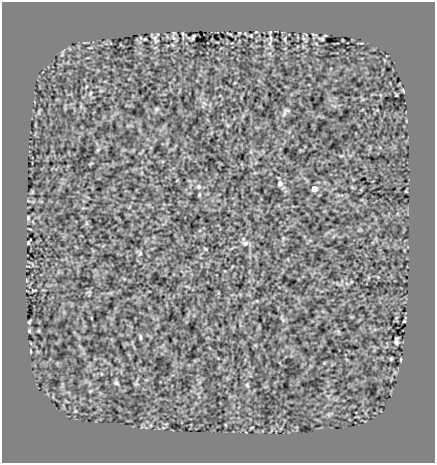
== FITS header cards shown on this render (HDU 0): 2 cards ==
NAXIS1  =                  433
NAXIS2  =                  461

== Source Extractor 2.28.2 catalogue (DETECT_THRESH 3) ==
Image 433 x 461 px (HDU 0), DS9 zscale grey, 1 PNG px = 1 image px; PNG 437 x 465 px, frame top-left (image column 1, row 461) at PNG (2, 2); no overlay
Background -0.00271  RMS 0.72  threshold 2.17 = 3 sigma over >= 5 px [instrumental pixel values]
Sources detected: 61; all 61 listed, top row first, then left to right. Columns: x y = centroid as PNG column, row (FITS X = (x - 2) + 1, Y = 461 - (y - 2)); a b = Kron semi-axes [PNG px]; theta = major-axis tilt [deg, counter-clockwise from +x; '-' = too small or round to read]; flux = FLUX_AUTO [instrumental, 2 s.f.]
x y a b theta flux
256 32 3 2 - 36
183 34 3 2 - 52
229 34 9 2 -25 57
251 35 3 2 - 47
193 37 6 3 57 87
174 38 10 5 -43 100
270 38 9 3 -79 120
145 39 3 2 - 40
155 39 10 4 -50 110
285 39 8 3 90 82
321 39 5 3 - 64
316 43 5 3 - 45
173 45 5 3 - 41
62 54 10 3 80 69
403 90 5 3 - 46
101 91 5 3 - 39
90 93 6 4 53 53
396 95 3 2 - 35
204 103 8 4 -45 140
156 109 7 5 45 93
39 111 9 3 71 54
285 112 15 7 51 180
228 125 5 5 - 52
98 150 6 4 45 59
341 155 6 3 9 49
91 163 6 3 19 46
280 184 6 5 - 340
199 187 7 6 - 120
314 189 5 5 - 680
406 191 4 2 - 38
32 192 5 3 - 53
199 195 4 3 - 61
28 218 4 3 - 76
86 223 6 4 -89 73
360 230 6 4 -18 57
283 238 6 4 72 56
28 242 6 2 58 64
245 243 12 6 -8 190
205 249 4 3 - 51
140 253 7 4 -45 94
378 277 4 3 - 38
347 284 6 4 -20 75
34 290 8 3 5 53
89 292 8 3 12 55
282 319 12 5 -66 120
404 321 3 2 - 50
29 322 4 3 - 68
29 331 4 3 - 60
39 331 5 3 - 38
338 331 6 4 -78 62
140 337 5 3 - 81
396 341 8 4 89 120
255 345 5 3 - 43
30 351 4 2 - 44
391 359 3 2 - 53
401 359 3 2 - 37
116 383 5 4 - 98
136 383 8 4 70 87
247 385 8 5 -79 89
90 391 5 4 - 49
329 414 9 5 39 98